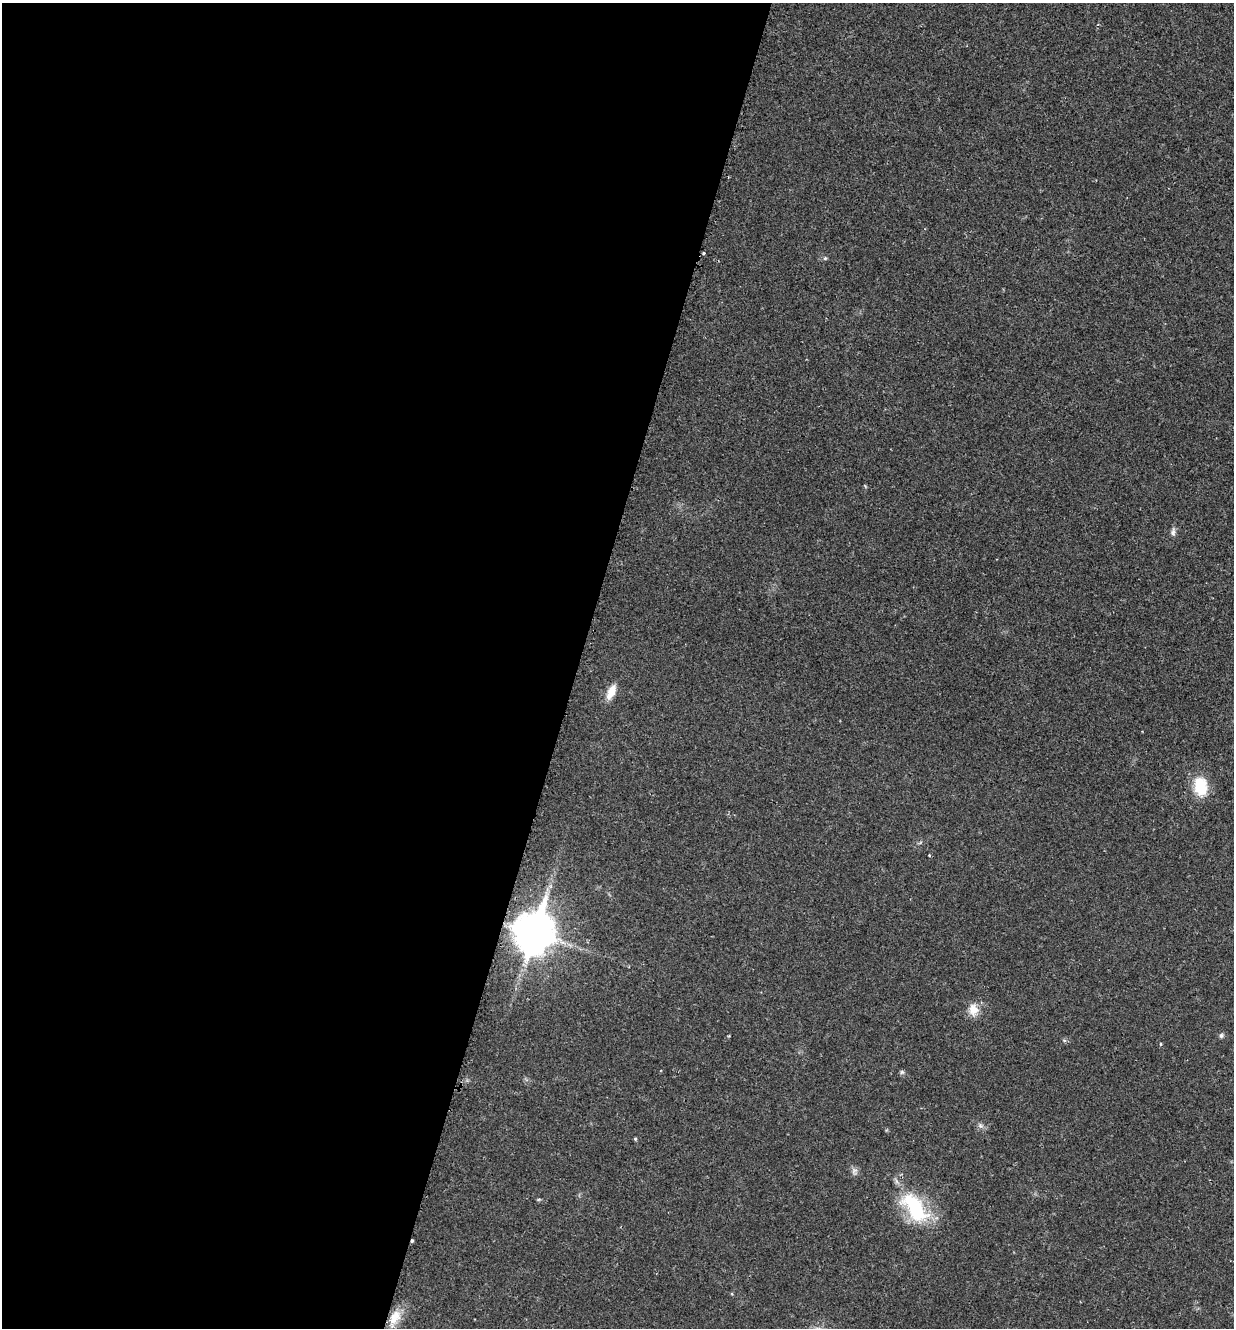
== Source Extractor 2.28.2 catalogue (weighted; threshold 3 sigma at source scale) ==
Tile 5 of 4 x 4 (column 1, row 2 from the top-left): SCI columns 143-1374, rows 2665-3990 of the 5340 x 5326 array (HDU 1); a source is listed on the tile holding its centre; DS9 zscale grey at full resolution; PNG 1236 x 1330 px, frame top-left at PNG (2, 3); no overlay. Shown black and unused: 47% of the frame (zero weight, under 2 of 3 exposures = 2% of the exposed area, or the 3 px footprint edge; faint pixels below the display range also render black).
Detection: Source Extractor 2.28.2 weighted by HDU 2 'WHT'; one run over the whole footprint, this tile lists its part. Background 0.0392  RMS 0.0041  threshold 0.0185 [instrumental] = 3 sigma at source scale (4.5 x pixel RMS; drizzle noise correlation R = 1.50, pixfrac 1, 0.05/0.05 arcsec/px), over >= 5 px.
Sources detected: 18; all 18 listed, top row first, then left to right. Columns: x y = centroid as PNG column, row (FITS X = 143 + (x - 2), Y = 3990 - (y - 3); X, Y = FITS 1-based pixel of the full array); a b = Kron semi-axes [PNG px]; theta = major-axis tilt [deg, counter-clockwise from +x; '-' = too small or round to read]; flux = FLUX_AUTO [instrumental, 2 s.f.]
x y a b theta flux
703 253 3 3 - 1.3
825 258 5 5 - 0.61
1173 532 12 6 86 1.5
611 692 20 9 65 5.1
1201 786 23 16 -80 12
929 855 3 3 - 0.43
533 933 16 13 72 900
973 1010 15 12 -78 5.2
1221 1035 6 6 - 0.93
1161 1044 5 3 - 0.5
902 1072 6 6 - 0.77
980 1125 8 5 -19 1.2
635 1139 5 4 - 0.47
854 1171 10 7 64 1.5
539 1199 6 3 18 0.46
915 1207 43 22 -53 31
412 1241 3 3 - 1.1
395 1317 23 13 55 7.5
Overlapping masked pixels (flux is a lower limit): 3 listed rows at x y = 703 253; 533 933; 412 1241